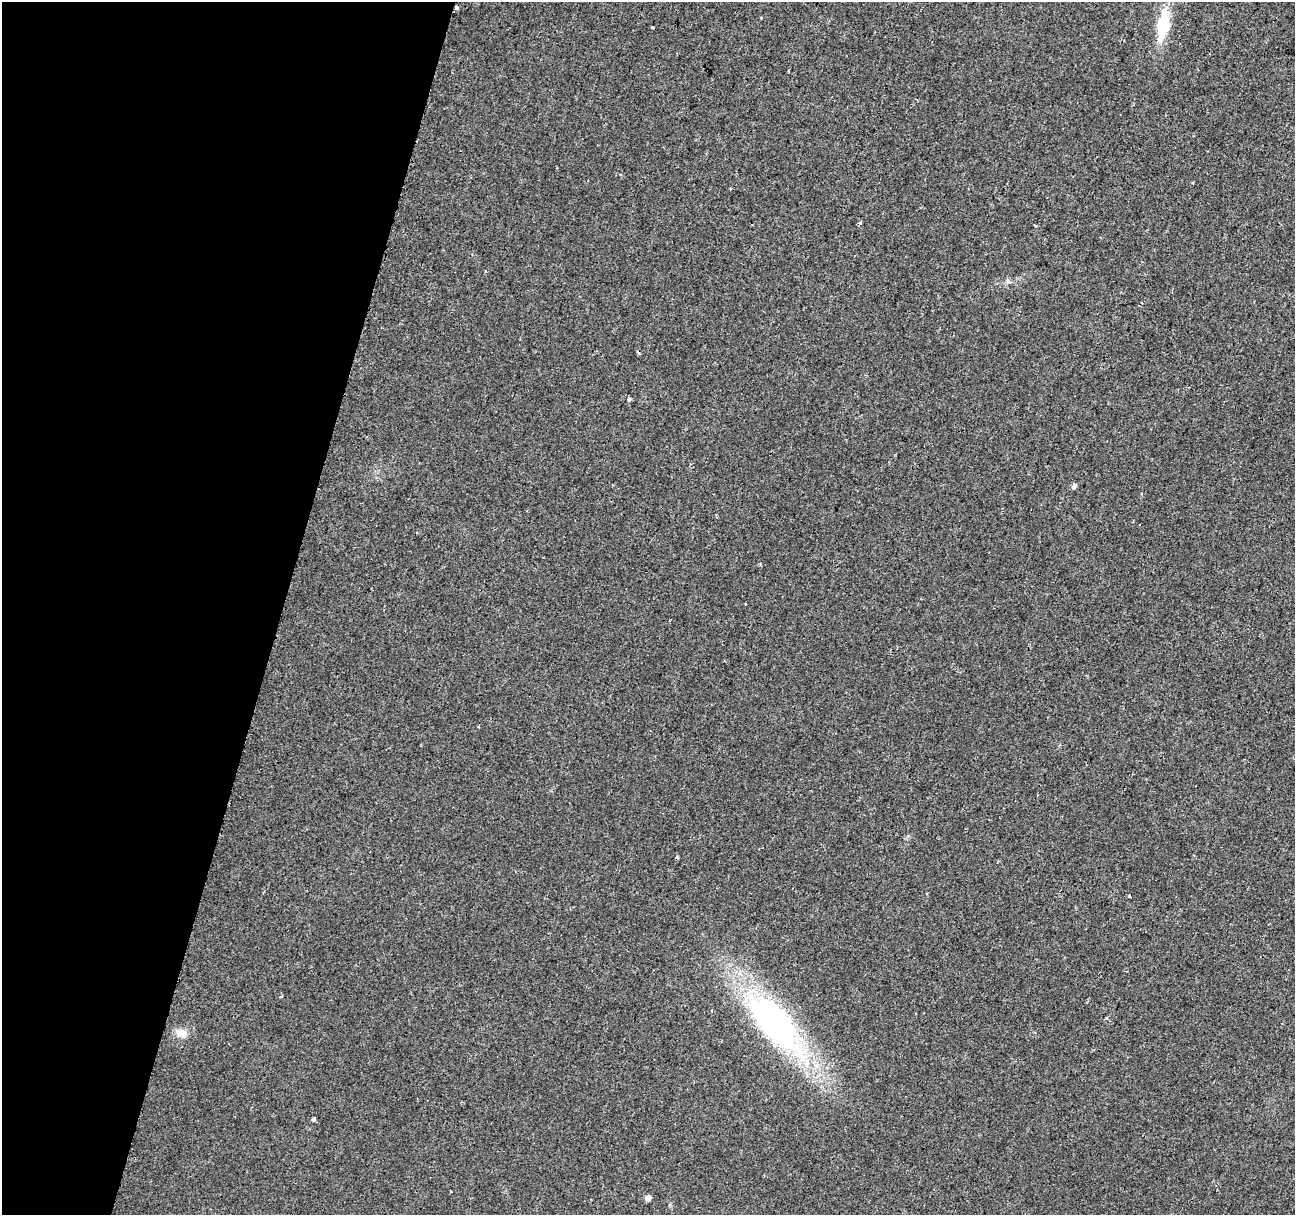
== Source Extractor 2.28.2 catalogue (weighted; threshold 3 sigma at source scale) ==
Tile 9 of 4 x 4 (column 1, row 3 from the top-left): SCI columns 26-1318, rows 1552-2764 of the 5215 x 5469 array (HDU 1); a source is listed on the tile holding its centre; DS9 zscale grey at full resolution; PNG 1297 x 1217 px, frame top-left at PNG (2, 2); no overlay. Shown black and unused: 22% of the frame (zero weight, under 2 of 3 exposures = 3% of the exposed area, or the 3 px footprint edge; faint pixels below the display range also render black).
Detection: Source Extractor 2.28.2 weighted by HDU 2 'WHT'; one run over the whole footprint, this tile lists its part. Background 0.00835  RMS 0.0031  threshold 0.0138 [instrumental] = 3 sigma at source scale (4.5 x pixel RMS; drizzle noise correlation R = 1.50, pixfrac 1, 0.0396/0.0396 arcsec/px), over >= 5 px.
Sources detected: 15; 4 cosmic-ray / hot-pixel residue — not listed; the other 11 listed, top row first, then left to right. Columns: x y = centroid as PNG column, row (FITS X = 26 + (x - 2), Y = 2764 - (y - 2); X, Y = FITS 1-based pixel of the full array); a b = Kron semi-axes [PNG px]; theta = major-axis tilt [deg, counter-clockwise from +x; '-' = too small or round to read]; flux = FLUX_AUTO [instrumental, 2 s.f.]
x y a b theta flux
456 7 3 3 - 1.1
1163 24 31 12 81 14
652 27 3 3 - 0.43
629 400 3 3 - 8.1
1074 486 6 4 50 1
711 1010 3 3 - 2
774 1023 83 32 -47 85
182 1033 14 10 -19 2.7
314 1119 4 3 - 1.1
451 1192 3 3 - 0.44
648 1198 6 5 - 1.3
Overlapping masked pixels (flux is a lower limit): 1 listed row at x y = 456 7